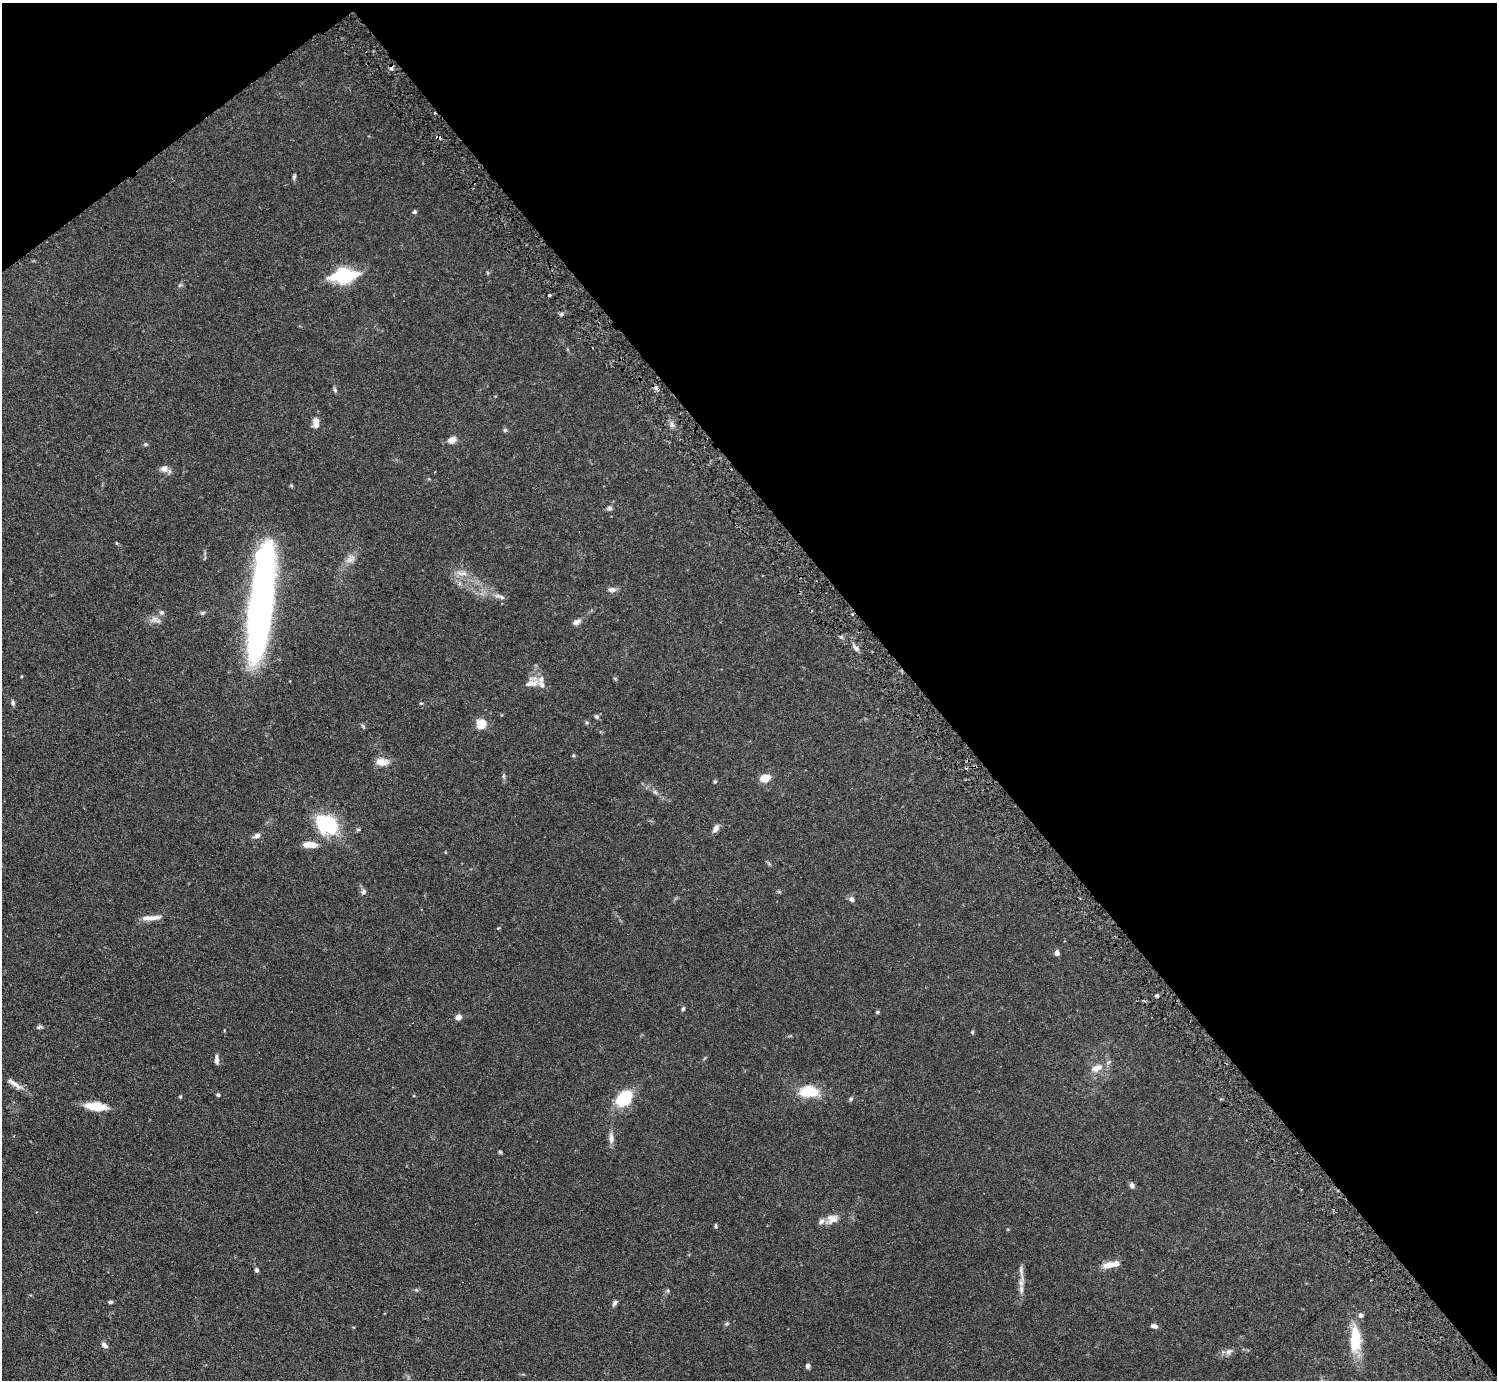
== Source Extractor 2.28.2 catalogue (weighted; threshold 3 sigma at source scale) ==
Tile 3 of 4 x 4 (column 3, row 1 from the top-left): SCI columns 2989-4483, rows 4434-5811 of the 5977 x 5967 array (HDU 1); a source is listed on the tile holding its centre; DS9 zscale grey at full resolution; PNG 1499 x 1382 px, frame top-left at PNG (2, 3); no overlay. Shown black and unused: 41% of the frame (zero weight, under 3 of 6 exposures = <1% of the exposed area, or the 3 px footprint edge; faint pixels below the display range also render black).
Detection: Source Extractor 2.28.2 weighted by HDU 2 'WHT'; one run over the whole footprint, this tile lists its part. Background 0.123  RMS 0.005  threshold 0.0202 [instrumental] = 3 sigma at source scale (4.09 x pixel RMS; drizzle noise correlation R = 1.36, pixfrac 0.8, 0.05/0.05 arcsec/px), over >= 5 px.
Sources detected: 97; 4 inside a brighter object's white glare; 6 cosmic-ray / hot-pixel residue — not listed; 7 inside a brighter listed object's ellipse — not listed separately; the other 80 listed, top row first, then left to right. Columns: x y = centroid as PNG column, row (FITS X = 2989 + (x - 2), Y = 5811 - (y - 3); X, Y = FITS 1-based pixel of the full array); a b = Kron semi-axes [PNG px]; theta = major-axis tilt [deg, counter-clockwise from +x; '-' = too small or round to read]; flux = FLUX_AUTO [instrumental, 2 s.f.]
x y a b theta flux
294 176 7 4 71 0.69
415 212 4 4 - 0.96
344 276 26 13 6 25
180 285 7 4 33 0.62
561 314 6 3 71 0.68
335 390 7 5 -70 0.78
316 423 12 7 85 3.4
505 430 5 5 - 0.69
452 440 9 7 31 3.1
146 444 6 4 0 0.69
164 469 11 10 - 2.2
609 508 6 6 - 1
116 543 4 3 - 0.36
351 559 15 8 41 3.1
462 573 17 6 -7 2.9
265 575 105 22 90 110
612 590 10 6 1 1.9
498 596 10 6 -2 1.7
161 613 7 6 - 1.2
202 613 7 5 17 0.79
155 620 14 8 -14 2.5
576 622 11 6 24 1.7
856 648 10 5 -53 1.5
22 676 4 3 - 0.37
531 683 19 8 12 3.7
13 703 7 5 -79 0.96
421 703 5 3 - 0.4
597 716 7 5 -42 0.77
586 722 5 3 - 0.54
481 724 5 5 - 23
363 726 8 4 -54 0.6
573 756 5 3 - 0.41
382 762 16 9 -4 4.5
503 776 6 4 89 0.69
765 778 10 7 15 5.1
715 781 5 4 - 0.55
655 792 8 4 -45 0.97
327 824 21 15 -25 33
716 829 8 6 52 2.3
257 836 8 6 18 1.8
310 845 15 6 -3 5.5
445 852 4 3 - 0.31
364 892 8 6 58 1.1
852 899 7 6 - 1.6
151 918 23 7 8 3.8
1057 953 5 4 - 1.8
1157 996 5 3 - 0.59
683 1009 6 4 72 0.73
877 1012 5 4 - 0.6
458 1017 4 4 - 5.1
39 1027 10 4 12 0.82
972 1032 5 4 - 0.48
217 1061 10 7 -85 1.5
1097 1068 18 9 23 4.4
15 1084 19 6 -36 3.1
809 1091 19 11 -3 15
218 1095 5 4 - 0.67
180 1097 5 3 - 0.43
624 1099 17 12 47 20
851 1099 6 5 - 0.7
96 1106 22 8 -6 10
611 1138 13 7 -88 2.4
500 1152 4 4 - 0.57
1132 1186 7 6 - 1.5
832 1219 18 12 28 4.1
715 1226 5 3 - 0.61
1108 1265 13 8 13 3.7
257 1270 6 5 - 0.88
1021 1270 16 5 -87 1.9
1021 1283 10 6 -89 2
416 1290 5 5 - 0.58
668 1290 6 4 72 0.55
110 1302 5 4 - 0.77
614 1303 8 5 63 1.1
727 1324 6 5 - 0.67
1154 1326 8 5 -14 1.4
1355 1339 34 13 -90 14
104 1345 8 5 -38 1.6
1229 1352 11 7 30 1.7
808 1366 5 5 - 1.3